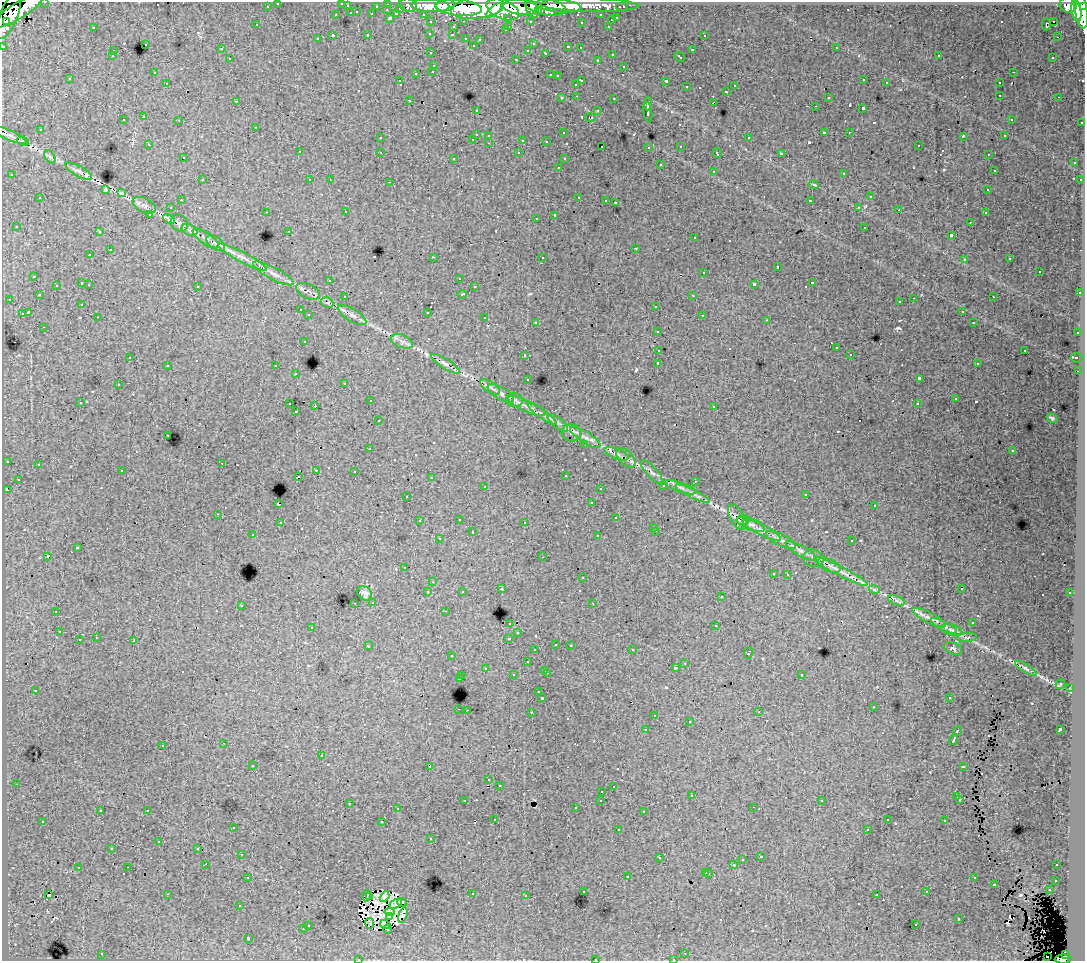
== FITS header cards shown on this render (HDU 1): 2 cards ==
NAXIS1  =                 1083
NAXIS2  =                  959

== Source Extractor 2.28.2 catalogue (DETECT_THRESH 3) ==
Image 1083 x 959 px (HDU 1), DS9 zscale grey, 1 PNG px = 1 image px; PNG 1087 x 963 px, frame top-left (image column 1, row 959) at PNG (2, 2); each listed source drawn as its Kron ellipse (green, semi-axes under 4 px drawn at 4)
Background 102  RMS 0.88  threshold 2.63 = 3 sigma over >= 5 px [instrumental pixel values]
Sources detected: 682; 14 with non-positive FLUX_AUTO (blend fragments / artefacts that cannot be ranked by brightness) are neither listed nor drawn; of the other 668, the 500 brightest by FLUX_AUTO listed and drawn (168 fainter detections omitted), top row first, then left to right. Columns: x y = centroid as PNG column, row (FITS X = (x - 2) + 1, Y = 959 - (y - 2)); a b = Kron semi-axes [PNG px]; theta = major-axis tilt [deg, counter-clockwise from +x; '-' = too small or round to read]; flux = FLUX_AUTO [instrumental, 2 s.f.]
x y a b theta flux
45 2 3 2 - 3100
278 3 3 3 - 2400
342 3 3 2 - 400
388 4 3 3 - 4500
408 5 9 6 -15 16000
445 5 9 6 8 130000
590 5 49 7 -1 130000
1068 5 8 8 - 90000
267 6 3 3 - 1400
347 6 3 3 - 540
376 6 3 2 - 1200
430 6 19 6 -3 190000
558 6 23 6 -6 190000
1084 6 4 3 - 57000
521 7 18 7 -7 310000
546 7 21 8 -10 270000
622 7 6 3 0 3200
400 8 3 3 - 680
459 8 23 8 -5 330000
477 8 27 11 7 520000
503 9 17 9 -22 420000
532 9 9 5 -65 100000
387 10 3 2 - 300
494 10 9 4 40 95000
1081 10 19 6 -80 330000
17 11 29 8 31 300000
538 11 3 3 - 59000
1076 11 11 5 -80 180000
357 12 3 3 - 410
351 13 3 3 - 760
372 14 3 3 - 1000
396 14 4 3 - 810
423 14 3 2 - 1800
336 15 3 3 - 330
601 15 3 3 - 1400
9 16 25 9 68 350000
390 18 3 3 - 1200
508 18 3 3 - 920
617 18 3 3 - 610
611 20 3 3 - 300
464 21 3 2 - 430
530 21 3 3 - 1000
1054 21 3 3 - 2100
6 22 4 3 - 66000
431 22 3 3 - 2100
581 22 3 3 - 140
1046 24 6 4 89 220
257 25 3 3 - 120
509 26 3 2 - 290
608 26 3 2 - 350
93 27 3 2 - 540
453 27 3 3 - 380
505 30 3 3 - 260
430 33 3 3 - 160
368 34 3 3 - 310
452 35 3 3 - 180
704 35 3 2 - 200
333 36 3 3 - 1500
1057 37 2 2 - 190
466 38 3 3 - 440
317 39 3 3 - 250
480 40 3 3 - 190
145 44 3 3 - 390
533 44 3 3 - 180
473 45 3 3 - 160
3 46 3 3 - 3800
568 47 3 3 - 400
580 48 3 2 - 220
836 48 3 2 - 280
221 49 3 3 - 210
528 50 3 3 - 130
692 50 3 3 - 430
113 51 3 2 - 280
431 53 3 3 - 190
546 53 3 3 - 480
612 54 3 3 - 340
939 55 3 2 - 140
112 56 3 3 - 190
680 57 6 3 -43 400
1053 57 3 3 - 220
230 59 3 3 - 310
516 59 3 2 - 540
597 60 3 3 - 260
434 65 3 3 - 360
624 66 3 3 - 290
433 71 3 3 - 240
154 72 3 2 - 100
1013 72 3 2 - 280
416 73 3 3 - 400
550 75 3 2 - 340
557 76 3 3 - 160
70 79 3 3 - 240
582 80 3 3 - 600
864 80 3 3 - 170
400 81 3 2 - 130
666 81 4 3 - 1200
167 83 3 2 - 220
886 83 3 2 - 330
999 83 3 3 - 330
576 84 3 3 - 350
735 86 3 3 - 210
686 87 3 3 - 230
727 91 3 3 - 440
1000 95 3 2 - 260
577 96 3 2 - 230
828 97 3 3 - 310
1059 97 3 2 - 250
562 98 3 3 - 280
614 99 3 2 - 550
409 100 3 2 - 250
236 101 3 2 - 110
714 102 4 2 - 530
648 104 6 3 88 2600
815 106 3 2 - 150
863 108 3 3 - 920
476 110 3 3 - 200
598 111 3 3 - 370
648 112 10 4 -83 2500
144 117 3 3 - 360
590 117 6 3 -1 170
1011 119 3 3 - 140
123 120 3 3 - 300
179 120 3 2 - 230
1082 122 3 3 - 700
256 127 3 3 - 290
40 130 3 3 - 310
824 132 4 3 - 920
849 132 3 2 - 250
563 133 3 3 - 130
476 134 3 3 - 810
9 135 19 5 -23 250
489 135 3 3 - 280
963 136 3 2 - 400
1005 136 3 3 - 240
380 138 3 3 - 290
749 138 3 3 - 390
473 139 3 2 - 350
523 140 3 3 - 740
23 141 6 3 -28 440
546 141 3 3 - 130
489 143 3 2 - 260
149 145 3 2 - 150
918 145 3 2 - 180
602 146 3 2 - 130
681 146 3 3 - 290
649 147 3 3 - 330
299 152 3 3 - 390
380 152 3 3 - 380
519 153 3 3 - 260
717 153 4 3 - 220
781 154 4 3 - 2400
988 154 3 2 - 200
50 157 7 4 -56 120
183 158 3 2 - 160
454 158 3 3 - 200
564 159 3 3 - 160
1074 163 3 3 - 290
660 165 3 3 - 590
559 167 3 2 - 280
994 170 3 3 - 150
79 171 15 5 -29 270
713 171 3 3 - 340
844 173 3 3 - 570
12 175 3 3 - 320
202 180 3 2 - 380
310 180 3 3 - 160
330 180 3 2 - 110
1080 180 3 3 - 350
390 182 3 2 - 410
814 185 5 4 - 130
105 190 4 3 - 7500
988 190 3 3 - 200
121 193 4 3 - 590
579 197 3 2 - 400
870 197 3 3 - 470
40 198 3 3 - 270
181 200 3 2 - 140
606 200 3 2 - 130
810 201 3 3 - 1400
615 202 3 3 - 430
144 205 12 7 -26 290
859 207 3 3 - 180
171 208 3 3 - 270
899 210 2 2 - 180
266 212 3 2 - 110
346 212 3 3 - 180
985 213 3 3 - 190
150 214 3 3 - 1400
555 215 4 3 - 1900
536 218 3 2 - 150
169 219 6 3 -22 310
970 222 3 2 - 150
179 223 9 8 - 200
16 226 3 3 - 160
865 227 3 3 - 430
189 230 8 5 -25 180
289 231 3 3 - 250
99 232 3 2 - 210
951 235 4 3 - 1300
206 238 15 5 -35 240
695 238 3 3 - 210
216 243 10 6 -37 230
636 248 3 3 - 700
110 250 3 3 - 610
90 255 3 3 - 230
242 257 28 5 -27 560
433 257 3 2 - 790
542 257 3 3 - 340
1010 259 3 3 - 170
964 260 3 3 - 180
777 267 3 3 - 800
1039 271 3 3 - 510
704 272 3 3 - 400
273 273 22 6 -28 440
34 276 3 3 - 220
459 278 3 2 - 220
330 280 3 2 - 230
82 283 3 3 - 910
812 283 3 3 - 610
89 284 3 2 - 310
754 284 4 3 - 1700
56 285 3 3 - 250
197 286 3 3 - 300
474 287 3 3 - 290
308 291 12 7 -26 220
1080 293 4 3 - 130
462 294 4 3 - 500
39 295 3 3 - 140
693 295 3 2 - 240
345 297 3 3 - 210
993 297 3 2 - 240
914 298 3 2 - 590
9 299 3 2 - 250
900 302 3 3 - 360
327 303 6 5 - 130
82 304 3 3 - 200
656 306 3 3 - 330
300 310 3 2 - 120
962 311 3 3 - 250
28 312 4 3 - 1300
427 312 3 3 - 580
22 314 4 3 - 750
309 315 3 3 - 300
352 315 16 6 -32 340
702 315 3 3 - 310
98 317 3 2 - 180
485 318 3 3 - 650
767 320 3 2 - 140
536 322 3 3 - 270
974 323 3 3 - 120
44 327 3 2 - 190
657 331 3 3 - 300
1077 333 3 2 - 250
304 341 3 3 - 290
402 341 11 6 -21 270
836 348 3 3 - 230
659 350 4 3 - 1200
1025 350 3 2 - 440
850 354 3 2 - 200
525 355 3 3 - 410
130 357 3 3 - 110
1076 358 6 4 -6 150
658 363 3 3 - 3200
445 364 16 5 -33 230
977 364 3 3 - 300
168 365 3 3 - 280
276 366 3 3 - 440
1078 371 2 2 - 110
296 374 3 2 - 210
919 378 4 3 - 2500
528 379 3 3 - 180
345 383 3 3 - 190
118 385 3 3 - 270
490 387 11 5 -33 210
501 393 15 6 -31 260
955 399 3 3 - 140
514 400 8 7 - 200
370 401 3 2 - 340
80 402 3 2 - 240
290 404 3 2 - 470
917 404 3 3 - 110
315 406 3 2 - 690
527 406 20 6 -24 400
714 406 3 3 - 270
296 412 3 3 - 170
542 414 17 3 -36 240
1052 418 5 3 - 110
378 421 3 3 - 230
558 423 12 4 -40 200
571 433 10 8 -12 240
168 435 3 2 - 340
585 437 17 5 -33 350
585 444 3 2 - 130
370 449 3 3 - 250
1012 451 3 3 - 270
616 454 13 5 -20 210
626 458 12 7 -46 250
7 461 3 3 - 150
222 463 3 2 - 130
38 464 3 3 - 120
316 470 3 2 - 340
122 471 3 3 - 350
354 471 3 2 - 200
652 472 16 5 -48 240
565 475 3 3 - 220
298 477 3 3 - 290
431 478 3 3 - 130
18 479 3 3 - 270
695 481 3 2 - 200
485 486 3 2 - 380
663 486 3 3 - 230
680 487 17 5 -18 270
600 488 3 2 - 200
7 490 4 3 - 340
693 494 19 4 -26 310
806 494 3 3 - 220
407 496 3 2 - 100
591 503 3 3 - 210
278 504 3 3 - 1000
874 506 3 3 - 110
218 514 3 2 - 230
737 517 14 7 -60 270
616 518 3 3 - 390
459 519 3 2 - 330
743 520 6 5 - 160
419 521 3 3 - 170
525 522 3 2 - 190
280 523 3 3 - 320
751 524 15 6 -20 260
654 527 3 3 - 200
762 530 21 5 -26 380
656 531 3 2 - 330
472 532 3 3 - 690
253 535 3 2 - 220
598 536 3 3 - 300
439 539 3 3 - 330
781 540 16 5 -26 280
852 541 3 3 - 290
77 548 3 3 - 970
801 551 18 5 -29 300
48 556 3 3 - 1600
543 557 3 2 - 200
813 558 10 8 -12 260
829 565 12 6 -25 290
404 568 3 3 - 150
841 572 30 4 -27 610
773 573 3 3 - 210
788 574 3 2 - 220
582 578 3 3 - 230
433 582 3 2 - 100
501 589 3 3 - 180
874 589 5 4 - 330
962 589 3 2 - 130
462 591 3 3 - 160
428 592 3 3 - 390
365 593 8 6 -36 250
1070 593 3 3 - 230
721 597 3 3 - 330
896 600 9 4 -19 170
373 602 3 3 - 220
355 603 3 2 - 180
593 603 3 2 - 130
241 605 3 3 - 350
56 611 3 2 - 120
445 611 3 2 - 160
929 618 19 5 -27 360
510 623 3 3 - 430
972 623 3 3 - 140
716 626 3 3 - 700
944 626 14 4 -27 220
312 627 3 3 - 200
952 630 11 5 -12 190
59 632 3 2 - 280
518 633 3 3 - 230
967 637 10 4 4 130
96 638 3 3 - 280
509 638 4 3 - 540
79 640 3 3 - 550
134 641 3 3 - 680
556 644 3 3 - 310
570 645 3 3 - 170
368 646 4 3 - 370
953 648 9 5 -19 170
535 650 3 3 - 230
632 650 3 2 - 330
748 653 6 3 69 790
452 656 3 3 - 170
527 662 3 3 - 440
685 663 3 2 - 310
485 668 3 2 - 180
675 668 3 3 - 180
1026 668 12 4 -32 150
545 670 3 2 - 350
547 673 3 2 - 450
801 674 3 3 - 370
513 675 3 3 - 360
462 676 3 2 - 320
459 679 3 3 - 1100
1060 684 5 3 - 120
1070 688 3 2 - 210
35 690 3 3 - 120
539 692 3 3 - 220
542 698 3 3 - 1700
949 698 3 2 - 160
873 707 3 2 - 120
459 709 3 2 - 480
467 710 2 2 - 240
531 712 3 2 - 440
759 712 4 3 - 100
655 715 3 2 - 140
690 722 3 3 - 290
646 729 3 2 - 130
1060 729 3 3 - 2100
957 731 5 3 - 810
954 740 5 3 - 2700
224 743 3 2 - 230
163 745 3 3 - 330
321 756 3 3 - 480
253 766 3 3 - 180
430 766 4 3 - 2300
963 766 4 3 - 810
489 780 3 3 - 210
16 784 3 2 - 160
499 785 3 3 - 160
613 787 3 3 - 150
602 791 3 2 - 300
692 796 3 3 - 160
957 797 3 3 - 440
960 799 3 3 - 210
601 800 3 3 - 200
465 801 3 3 - 200
822 801 3 3 - 100
349 803 3 2 - 410
754 807 3 2 - 190
576 808 3 3 - 230
398 809 3 3 - 190
147 810 3 2 - 540
100 811 3 3 - 180
644 812 3 3 - 320
495 819 3 3 - 210
887 820 3 3 - 130
43 821 3 3 - 180
945 821 3 3 - 320
382 822 3 3 - 670
233 827 3 3 - 170
867 829 3 2 - 130
618 830 3 2 - 220
431 839 3 3 - 110
159 842 3 3 - 160
112 848 3 3 - 130
198 848 3 2 - 110
242 854 3 2 - 160
761 857 4 3 - 140
660 858 3 3 - 150
742 860 3 3 - 360
206 864 2 2 - 220
734 864 3 3 - 840
1057 865 3 2 - 210
128 867 3 2 - 260
78 868 3 3 - 430
706 872 3 3 - 430
709 873 3 3 - 330
248 877 3 2 - 170
627 877 3 3 - 540
974 878 3 3 - 420
1056 880 3 3 - 160
995 884 3 3 - 550
1049 890 3 3 - 340
583 891 3 3 - 280
927 892 3 3 - 190
167 894 3 2 - 670
472 894 3 2 - 360
877 894 3 3 - 140
48 895 3 2 - 270
367 896 5 3 - 290
370 896 3 3 - 180
526 896 3 2 - 180
384 897 6 4 57 140
402 902 5 4 - 130
396 904 7 4 30 200
240 906 3 3 - 180
390 912 5 3 - 120
403 915 8 4 74 140
390 916 3 3 - 140
959 918 3 3 - 270
370 923 5 2 - 120
385 924 5 2 - 110
308 925 3 3 - 260
916 925 3 2 - 120
303 929 3 3 - 290
387 929 4 3 - 180
248 938 3 3 - 1300
685 953 3 2 - 120
102 954 3 2 - 330
1065 955 4 4 - 42000
1047 956 2 2 - 230
358 959 3 2 - 130
595 959 3 2 - 340
673 959 3 2 - 140
1063 959 8 4 0 85000
At the frame edge (FLAGS 8, measured only in part): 9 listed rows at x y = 45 2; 278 3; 342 3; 1084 6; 3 46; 358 959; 595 959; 673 959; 1063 959
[168 fainter detections neither listed nor drawn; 14 non-positive-flux detections neither listed nor drawn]